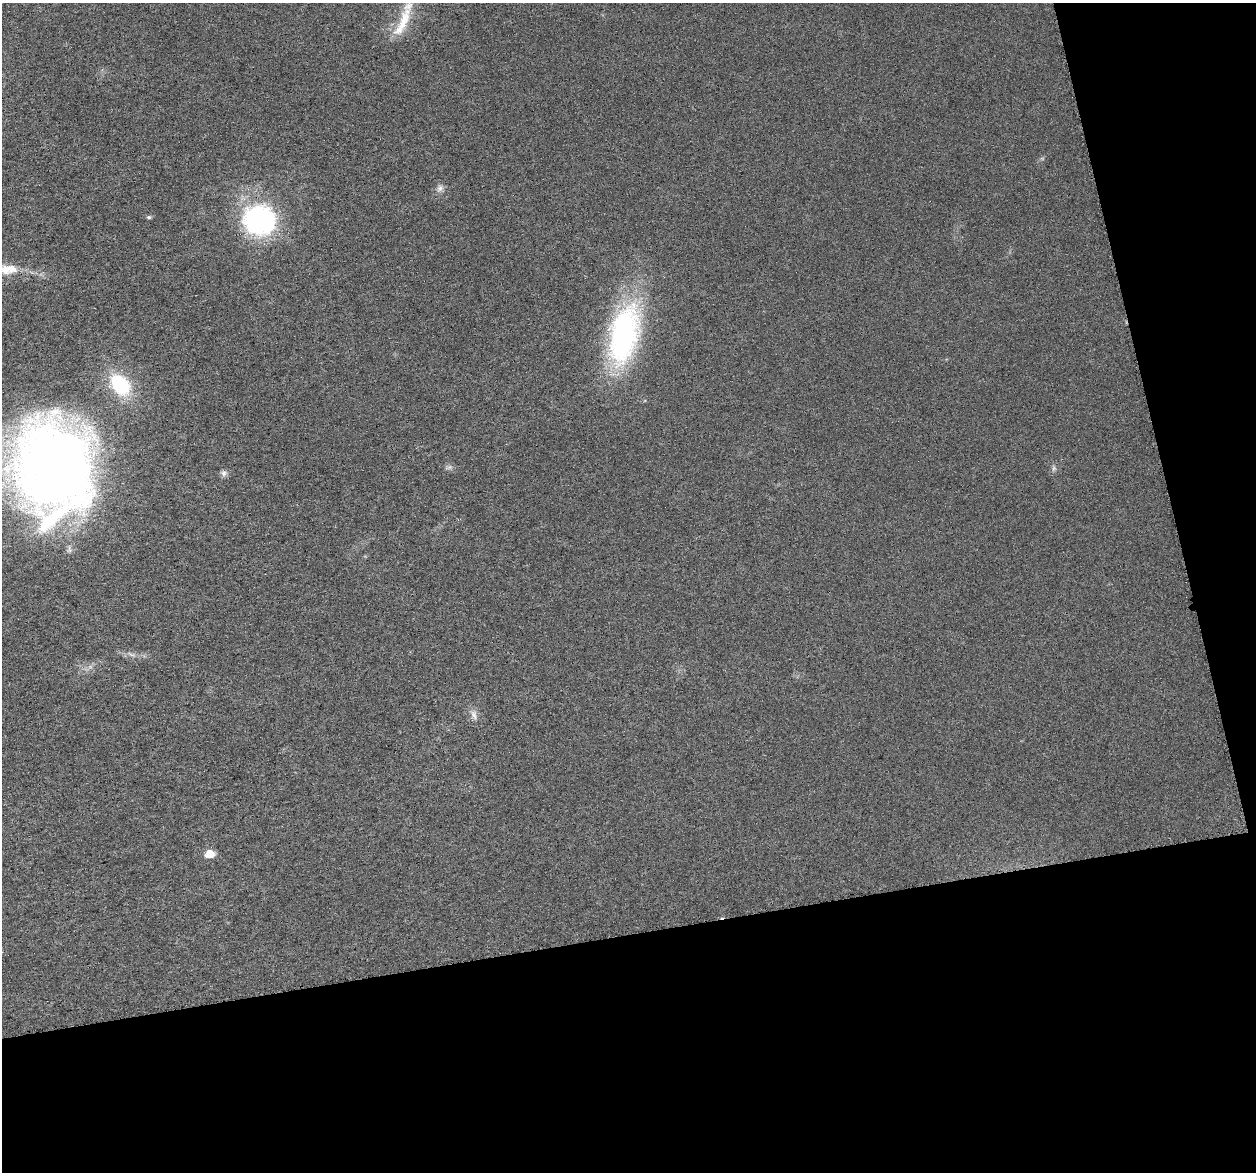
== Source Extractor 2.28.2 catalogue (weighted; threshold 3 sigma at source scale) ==
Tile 4 of 2 x 2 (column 2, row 2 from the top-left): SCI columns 1261-2514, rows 49-1218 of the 2518 x 2422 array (HDU 1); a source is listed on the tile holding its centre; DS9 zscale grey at full resolution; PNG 1258 x 1174 px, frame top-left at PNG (2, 3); no overlay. Shown black and unused: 26% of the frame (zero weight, under 3 of 6 exposures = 1% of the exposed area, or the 3 px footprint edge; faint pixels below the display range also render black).
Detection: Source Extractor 2.28.2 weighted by HDU 2 'WHT'; one run over the whole footprint, this tile lists its part. Background 0.0139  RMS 0.0045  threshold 0.0183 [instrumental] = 3 sigma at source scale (4.09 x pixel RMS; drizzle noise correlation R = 1.36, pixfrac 0.8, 0.0396/0.0396 arcsec/px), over >= 5 px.
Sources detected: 14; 1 too faint to see at this stretch — not listed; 2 inside a brighter listed object's ellipse — not listed separately; the other 11 listed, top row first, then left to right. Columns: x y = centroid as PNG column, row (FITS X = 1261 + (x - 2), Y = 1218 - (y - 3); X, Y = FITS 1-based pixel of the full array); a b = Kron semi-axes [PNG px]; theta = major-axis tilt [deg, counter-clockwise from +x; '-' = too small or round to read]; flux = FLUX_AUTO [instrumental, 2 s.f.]
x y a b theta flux
403 22 48 12 66 12
440 188 10 8 62 1.8
149 217 6 4 -1 0.77
260 220 13 12 - 200
5 269 17 14 -21 5.3
624 334 74 33 78 84
121 385 20 14 -49 29
57 466 86 73 -72 450
224 473 8 8 - 1.4
474 715 11 7 -63 2.1
210 854 6 5 - 9.9
Isophote crosses this tile's border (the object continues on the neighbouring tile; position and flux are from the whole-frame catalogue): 2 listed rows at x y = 403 22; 5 269